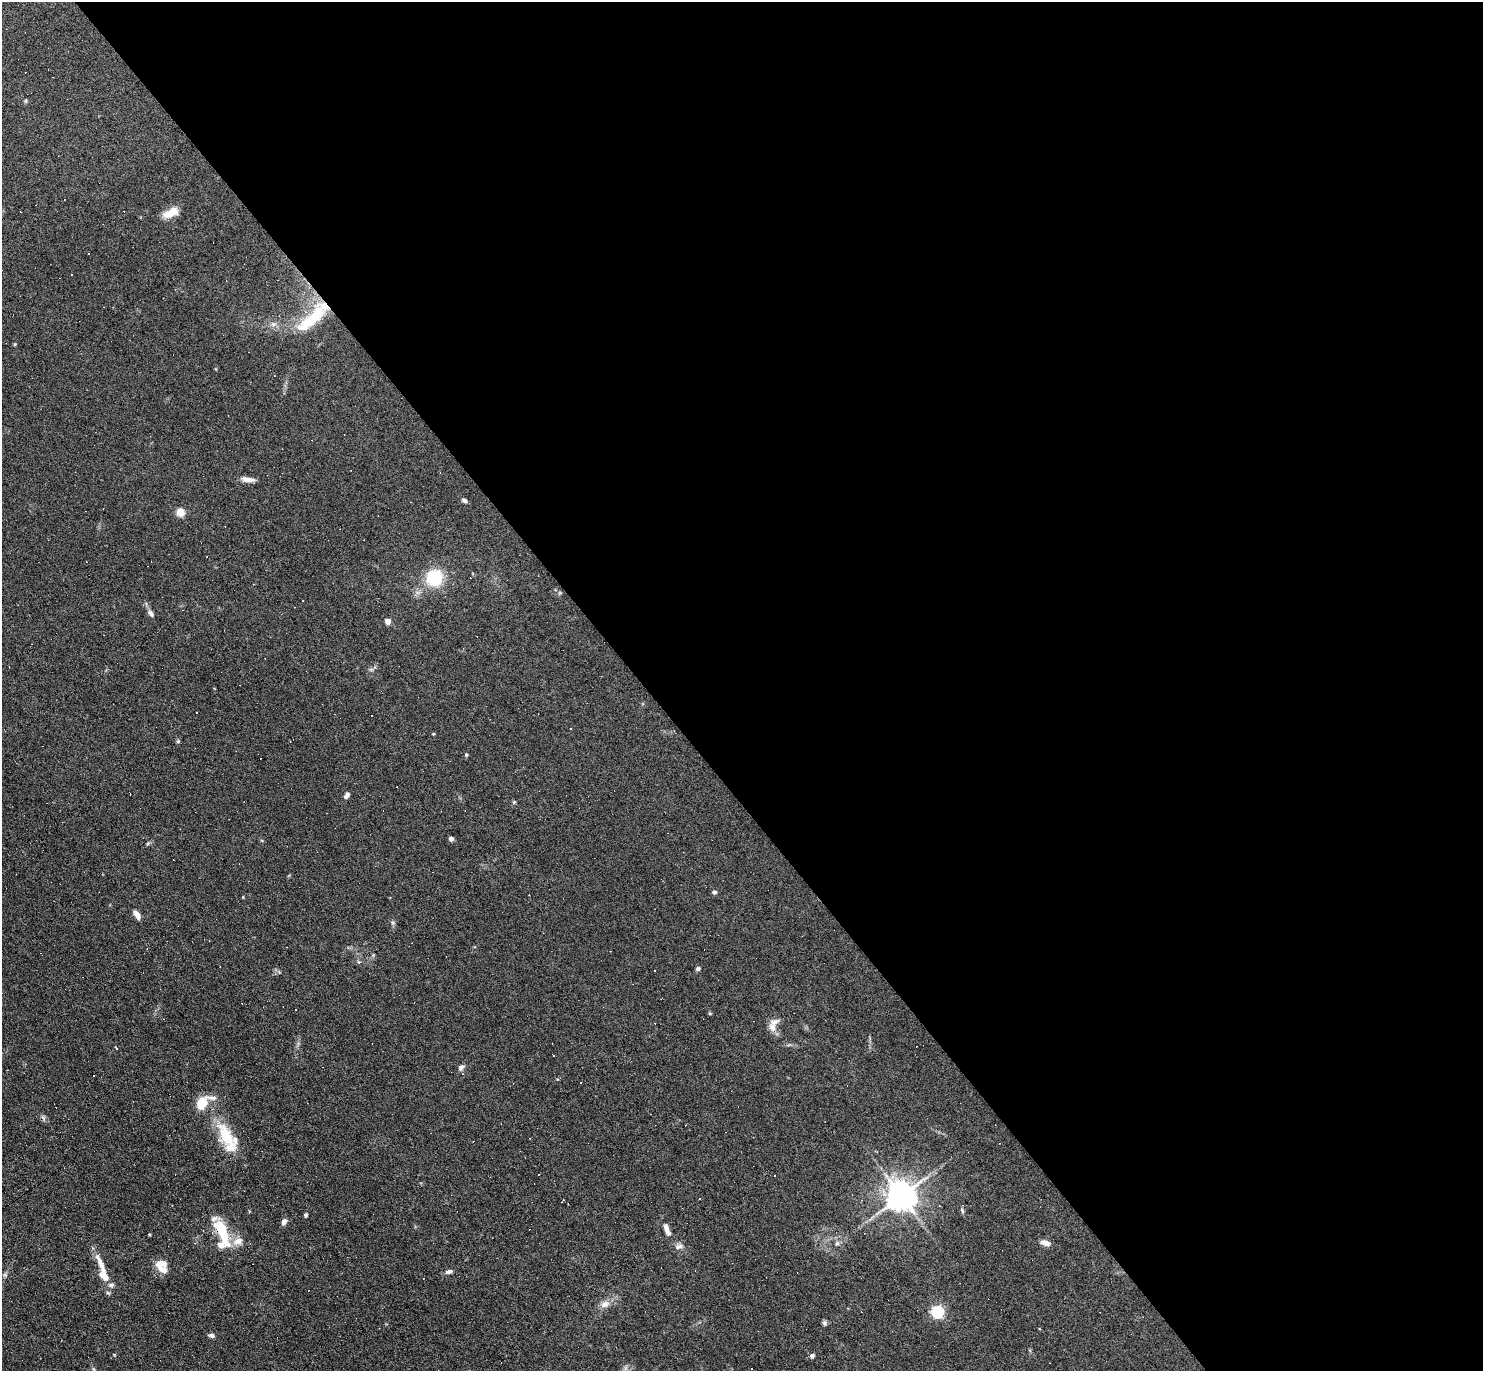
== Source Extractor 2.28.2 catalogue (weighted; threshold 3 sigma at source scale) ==
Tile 8 of 4 x 4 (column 4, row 2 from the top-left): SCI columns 4443-5923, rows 2889-4257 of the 5923 x 5919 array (HDU 1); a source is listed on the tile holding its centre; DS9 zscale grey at full resolution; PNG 1485 x 1373 px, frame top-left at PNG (2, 2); no overlay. Shown black and unused: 57% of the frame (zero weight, under 3 of 6 exposures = <1% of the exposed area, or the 3 px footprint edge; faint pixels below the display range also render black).
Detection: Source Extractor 2.28.2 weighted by HDU 2 'WHT'; one run over the whole footprint, this tile lists its part. Background 0.103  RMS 0.0063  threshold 0.0259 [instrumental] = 3 sigma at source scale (4.09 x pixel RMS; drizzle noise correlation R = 1.36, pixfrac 0.8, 0.05/0.05 arcsec/px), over >= 5 px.
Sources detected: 105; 2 inside a brighter object's white glare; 32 cosmic-ray / hot-pixel residue — not listed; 9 inside a brighter listed object's ellipse — not listed separately; the other 62 listed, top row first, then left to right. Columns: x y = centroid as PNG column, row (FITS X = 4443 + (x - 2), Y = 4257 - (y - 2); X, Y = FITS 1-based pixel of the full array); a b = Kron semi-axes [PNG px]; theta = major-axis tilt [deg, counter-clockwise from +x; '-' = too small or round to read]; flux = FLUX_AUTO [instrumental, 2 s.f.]
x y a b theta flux
25 101 6 4 74 0.75
171 213 18 8 25 8.6
72 275 3 3 - 1.7
316 316 43 18 52 27
273 324 8 6 6 2
248 479 17 6 -5 3.9
464 500 8 4 -26 1.4
180 512 5 5 - 24
435 577 15 14 - 29
151 613 10 6 -60 2
388 621 4 4 - 6.4
371 669 6 4 -19 0.9
196 712 3 2 - 0.56
371 715 2 2 - 0.55
570 729 3 3 - 2.6
433 734 4 3 - 0.54
178 741 5 4 - 0.73
466 754 4 4 - 0.75
347 795 8 5 56 1.8
514 802 5 4 - 0.72
451 839 5 4 - 2
148 843 6 4 20 0.75
714 892 6 4 0 1.1
243 897 3 3 - 0.43
138 916 8 6 -70 2.8
698 968 5 5 - 1.3
655 970 2 2 - 0.44
295 1010 3 2 - 0.95
710 1014 5 3 - 0.54
772 1027 15 9 -67 4.2
116 1048 5 2 - 0.5
553 1055 3 2 - 0.32
461 1067 10 7 42 1.9
94 1075 2 2 - 0.41
202 1103 18 12 62 10
43 1118 8 5 -46 1.4
226 1136 35 18 -64 21
775 1176 3 2 - 0.7
901 1196 8 8 - 1000
962 1211 9 4 -65 1.2
305 1215 5 4 - 1
284 1222 7 5 74 2.8
667 1229 18 6 -69 3.6
222 1231 32 11 -68 23
150 1234 3 3 - 0.59
238 1241 16 10 17 5.6
837 1243 6 5 - 1.2
1045 1243 12 6 -20 3.6
679 1246 12 7 2 2.6
101 1263 32 6 -65 7.3
161 1264 16 10 8 5.9
449 1271 8 5 18 2
5 1275 6 5 - 0.98
108 1293 6 4 -18 0.82
605 1304 13 9 22 4.3
937 1311 6 5 - 84
825 1323 7 5 -63 1.2
211 1335 7 5 -5 1.8
114 1354 5 3 - 0.42
812 1356 7 5 50 1.2
625 1368 7 4 -71 1.1
94 1369 8 4 -71 1.2
Overlapping masked pixels (flux is a lower limit): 1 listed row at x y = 316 316
Isophote crosses this tile's border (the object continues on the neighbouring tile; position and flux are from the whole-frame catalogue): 1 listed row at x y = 94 1369